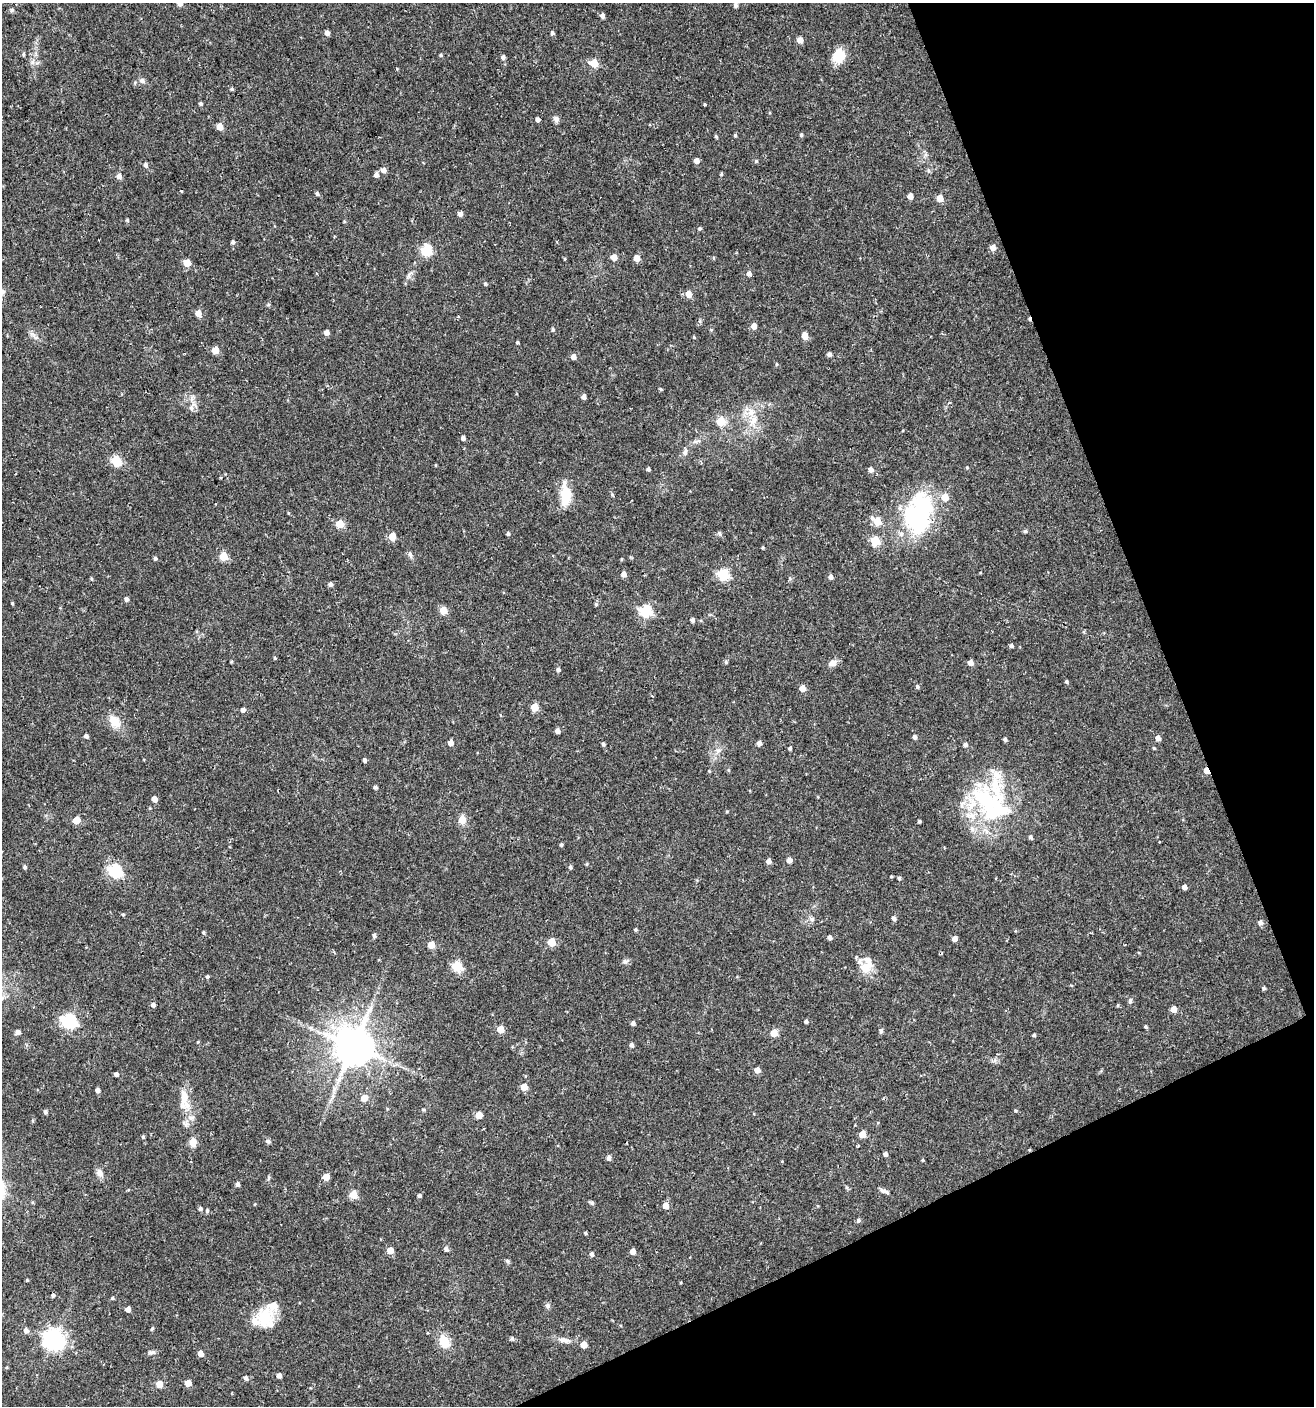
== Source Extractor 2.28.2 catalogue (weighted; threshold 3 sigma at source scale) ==
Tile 12 of 4 x 4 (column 4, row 3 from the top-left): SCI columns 4020-5331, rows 1405-2808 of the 5473 x 5615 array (HDU 1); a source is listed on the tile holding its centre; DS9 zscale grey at full resolution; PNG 1316 x 1408 px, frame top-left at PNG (2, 3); no overlay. Shown black and unused: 20% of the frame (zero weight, under 2 of 3 exposures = <1% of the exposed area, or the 3 px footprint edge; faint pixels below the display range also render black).
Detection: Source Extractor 2.28.2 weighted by HDU 2 'WHT'; one run over the whole footprint, this tile lists its part. Background 0.0247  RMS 0.0041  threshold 0.0186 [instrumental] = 3 sigma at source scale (4.5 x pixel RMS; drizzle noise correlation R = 1.50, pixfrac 1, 0.0396/0.0396 arcsec/px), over >= 5 px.
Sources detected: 249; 2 cosmic-ray / hot-pixel residue — not listed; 11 inside a brighter listed object's ellipse — not listed separately; the other 236 listed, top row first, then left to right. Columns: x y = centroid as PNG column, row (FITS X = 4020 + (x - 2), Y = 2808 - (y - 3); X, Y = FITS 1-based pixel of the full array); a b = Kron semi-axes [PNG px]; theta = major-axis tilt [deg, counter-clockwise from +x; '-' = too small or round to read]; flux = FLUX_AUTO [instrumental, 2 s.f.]
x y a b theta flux
180 3 5 4 - 2.3
736 5 5 4 - 0.98
12 10 6 5 - 0.79
602 16 5 4 - 1.5
327 33 4 4 - 2.3
552 33 5 4 - 0.72
800 40 5 4 - 3.1
23 54 4 3 - 0.56
441 55 4 4 - 0.52
838 56 16 13 73 7.9
503 57 5 5 - 1.1
33 62 9 4 82 1.2
594 63 5 5 - 11
142 81 9 7 -28 1.3
232 89 5 4 - 0.59
201 104 5 4 - 0.74
705 104 3 3 - 0.62
556 119 8 7 - 1.4
538 120 4 4 - 1.3
220 127 5 4 - 5.1
735 135 4 4 - 0.51
801 135 4 4 - 0.7
716 137 5 4 - 0.49
696 161 4 4 - 2.6
756 161 5 5 - 0.5
146 165 5 4 - 1.2
383 170 5 5 - 2.2
721 174 4 4 - 0.47
376 175 5 5 - 1.6
119 176 5 5 - 2
181 191 3 2 - 0.32
317 194 5 4 - 0.8
910 196 4 4 - 3.1
940 198 5 4 - 5.4
460 214 4 4 - 2
127 220 4 4 - 0.47
700 229 4 4 - 0.7
233 242 5 5 - 1.2
993 247 5 5 - 2.8
426 250 5 5 - 31
614 257 5 5 - 4.2
637 258 5 4 - 4.5
714 258 5 3 - 0.35
565 259 5 3 - 0.39
187 263 5 5 - 7.7
749 274 5 4 - 1.6
409 276 9 4 82 1
689 294 5 5 - 4.6
268 305 5 3 - 0.45
198 313 5 5 - 4.8
754 326 5 4 - 3.1
553 330 5 5 - 0.65
326 333 4 4 - 2.5
33 335 10 3 -45 1.2
805 336 5 5 - 5.8
517 342 4 3 - 0.44
215 350 5 5 - 7
829 354 4 4 - 1.3
573 357 5 5 - 2.2
776 364 5 3 - 0.39
661 389 4 4 - 0.44
584 397 5 4 - 1.6
191 408 8 7 - 1.7
753 420 13 12 - 5.2
721 421 5 5 - 12
463 438 4 4 - 1.2
697 441 12 3 10 1
685 452 11 6 80 1.5
116 460 5 5 - 24
436 465 4 3 - 0.31
967 468 5 3 - 0.38
648 469 4 3 - 0.93
870 470 5 4 - 2.2
566 495 21 9 -90 13
612 495 5 3 - 0.4
216 504 3 3 - 0.91
288 513 5 3 - 0.35
918 514 48 31 71 53
872 518 7 5 -73 0.91
877 522 5 5 - 8.6
340 524 5 5 - 13
1025 531 5 5 - 0.76
508 534 5 4 - 0.64
720 534 7 3 -71 0.57
392 536 5 5 - 7.7
875 541 5 5 - 18
763 548 4 3 - 0.43
410 554 9 5 -64 0.99
223 556 5 5 - 14
155 558 4 4 - 0.86
621 559 4 3 - 0.36
624 574 5 4 - 2.2
723 574 5 5 - 36
831 577 5 4 - 1.3
91 579 4 3 - 0.5
330 584 4 4 - 1.3
126 599 5 4 - 1.3
12 603 3 3 - 0.4
596 604 5 4 - 0.53
443 610 5 5 - 8.4
645 611 6 6 - 40
692 620 5 4 - 1.1
1011 646 4 3 - 1
275 658 4 4 - 0.45
231 662 5 3 - 0.37
726 662 5 5 - 0.52
832 663 10 7 16 2.5
970 663 5 5 - 2.6
558 670 4 4 - 0.99
1066 681 4 3 - 0.67
917 687 5 5 - 0.78
802 688 5 5 - 4.5
652 696 4 3 - 0.33
534 707 5 5 - 10
243 710 4 4 - 1.6
115 722 19 12 -53 5.6
557 731 5 4 - 1.6
86 736 4 4 - 1.1
914 737 5 4 - 1.3
1158 738 5 4 - 2.3
1005 739 4 4 - 0.88
450 743 5 4 - 3
759 743 4 4 - 1.9
603 744 4 3 - 0.77
965 745 5 5 - 1.2
790 748 4 4 - 0.73
1154 748 4 4 - 0.42
718 750 9 6 47 1.7
365 760 4 4 - 1.1
728 770 5 3 - 0.44
709 771 4 4 - 0.38
1206 771 5 4 - 3.9
375 787 4 4 - 0.72
154 799 5 4 - 2.6
986 801 53 31 -47 44
462 819 7 6 - 4.5
76 820 5 5 - 7.9
919 822 4 3 - 0.53
1030 837 5 4 - 0.81
561 845 4 3 - 0.69
789 860 5 5 - 2
769 861 5 4 - 2
587 864 5 3 - 0.4
25 867 5 4 - 0.77
570 867 4 4 - 0.83
115 871 6 6 - 57
899 878 5 4 - 0.63
1184 887 4 4 - 1.6
123 915 4 3 - 0.46
894 918 5 5 - 1.2
812 919 6 6 - 0.92
1260 922 6 6 - 1.5
635 929 4 4 - 0.59
203 932 5 4 - 0.51
374 936 5 5 - 0.92
829 937 4 4 - 1.3
955 939 4 4 - 2.6
551 942 5 5 - 10
431 945 5 5 - 7.1
856 957 6 4 70 0.52
626 961 10 5 16 1.1
457 966 5 5 - 27
865 968 15 14 - 5.9
207 976 4 4 - 0.72
1263 988 4 4 - 0.69
1130 1001 7 5 84 0.84
153 1005 4 4 - 1.4
1118 1005 5 3 - 0.41
1173 1009 5 5 - 3.6
69 1021 7 6 - 84
806 1021 5 4 - 0.84
633 1023 4 4 - 1.3
1146 1026 4 4 - 0.61
500 1029 5 5 - 6.9
881 1031 6 4 74 1
18 1032 6 5 - 1.5
774 1033 5 5 - 7.5
1034 1035 4 4 - 0.53
632 1045 5 5 - 0.99
353 1046 11 10 - 1400
757 1070 5 4 - 3
116 1074 4 4 - 1.4
524 1087 5 5 - 5.7
98 1090 4 4 - 1.7
364 1098 6 5 - 4.3
184 1099 30 11 -85 8.7
423 1110 6 4 -1 0.47
1015 1110 4 4 - 0.42
45 1112 5 4 - 0.93
479 1115 5 5 - 6
862 1134 5 5 - 7.1
143 1137 4 4 - 0.61
268 1141 8 5 -16 0.87
193 1142 9 7 90 4
1029 1150 5 3 - 0.34
885 1154 4 4 - 1.2
609 1158 5 4 - 1.5
923 1160 5 3 - 0.38
100 1173 11 8 -65 2.2
326 1177 5 5 - 6.3
268 1178 6 4 71 0.6
238 1184 5 4 - 1.3
884 1191 12 5 -22 1.3
353 1195 5 5 - 11
419 1195 5 4 - 0.83
592 1203 7 4 -18 0.81
255 1204 4 3 - 0.29
665 1206 5 5 - 4.2
200 1209 5 4 - 1
207 1211 5 4 - 0.68
858 1220 5 5 - 0.87
585 1233 4 3 - 0.6
446 1249 5 5 - 1.3
390 1251 5 5 - 5.7
633 1251 4 4 - 3.1
591 1254 5 4 - 1
507 1261 7 4 -45 0.65
27 1280 4 3 - 0.4
53 1295 5 4 - 0.75
112 1298 4 4 - 0.56
547 1306 7 7 - 1.1
128 1309 4 4 - 2.5
265 1318 27 21 72 12
152 1329 5 4 - 0.57
26 1331 6 6 - 1.6
512 1338 6 5 - 0.65
54 1339 8 7 - 240
565 1340 19 6 -10 2.6
444 1341 13 10 -69 7.9
584 1345 5 5 - 4.8
152 1352 10 5 6 1.1
201 1354 4 4 - 3.6
279 1375 4 4 - 1.9
246 1378 5 4 - 1.2
188 1383 5 5 - 5.5
159 1384 5 5 - 6
Overlapping masked pixels (flux is a lower limit): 2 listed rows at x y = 1206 771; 1029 1150
Isophote crosses this tile's border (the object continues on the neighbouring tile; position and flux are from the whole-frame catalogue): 1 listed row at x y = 180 3
Unlisted compact peaks at least as high as the median listed source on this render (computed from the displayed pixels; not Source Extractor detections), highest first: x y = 485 284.